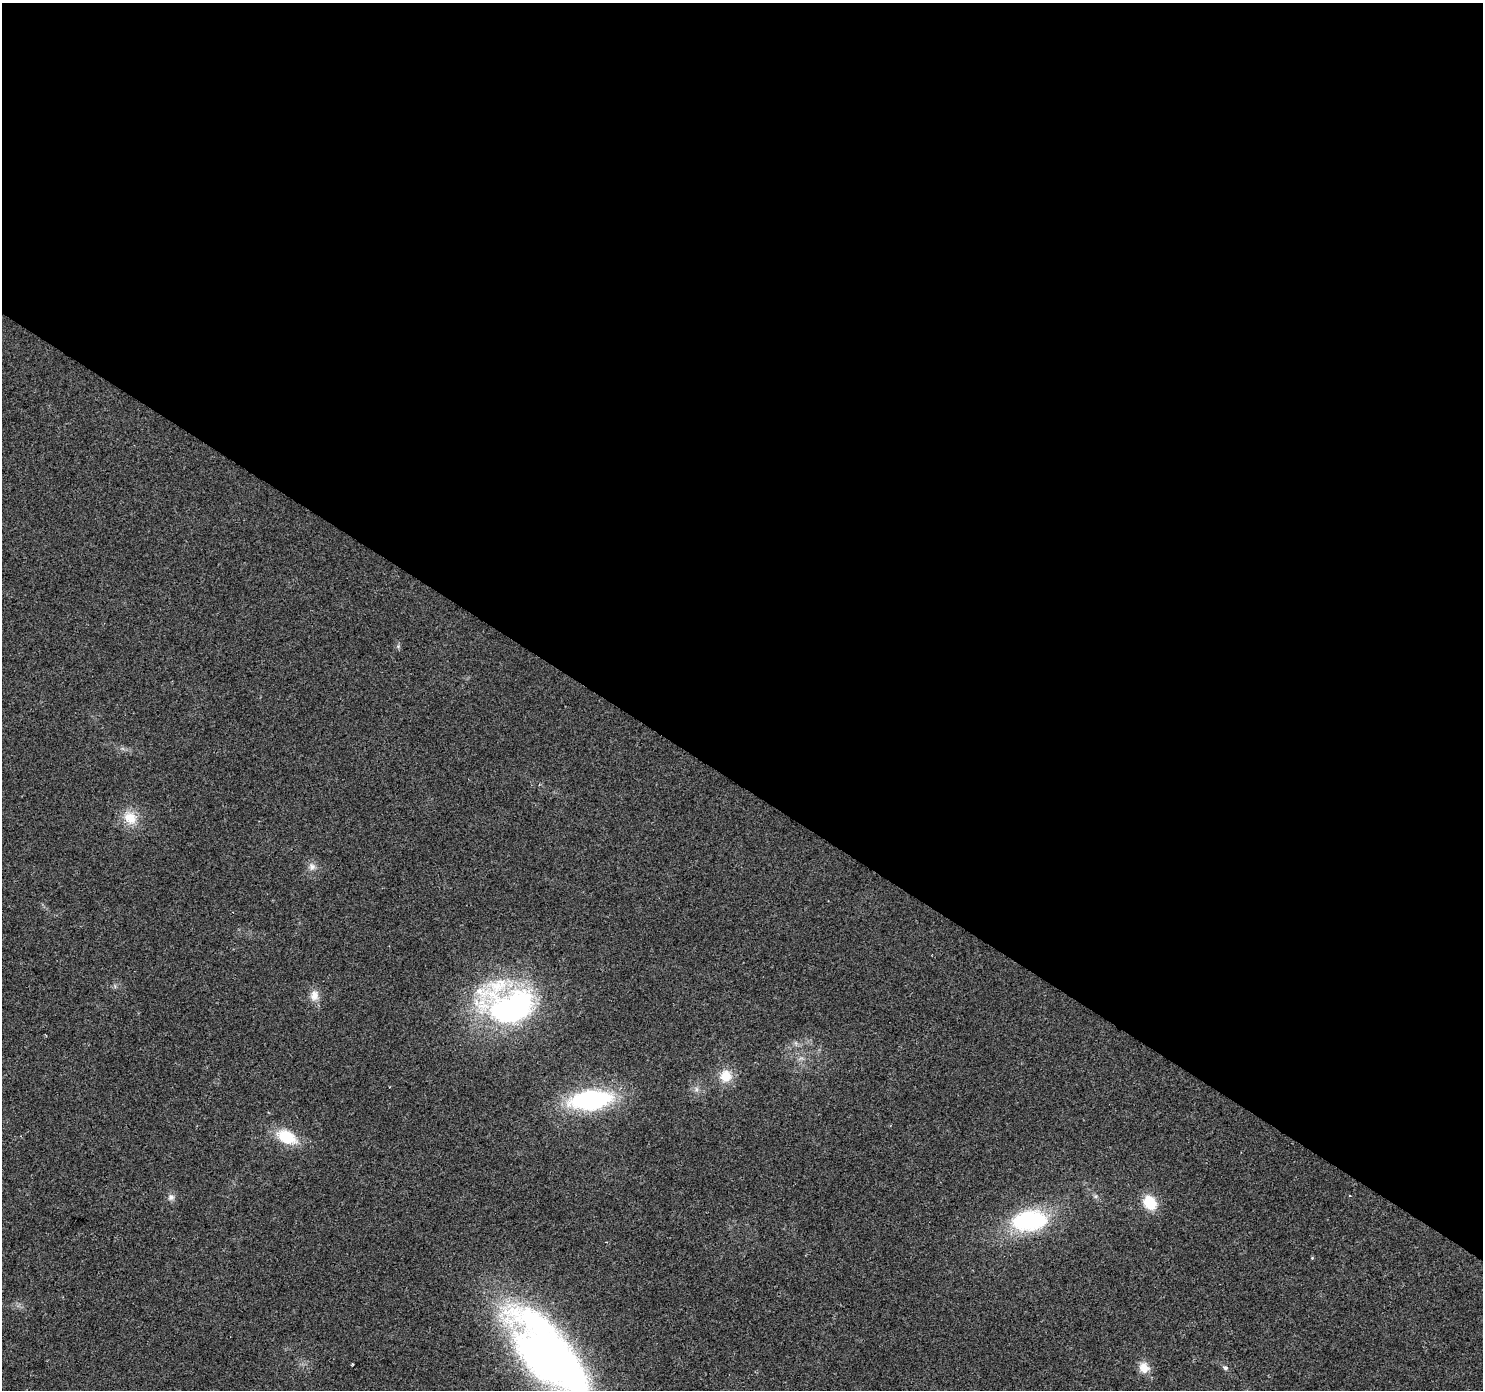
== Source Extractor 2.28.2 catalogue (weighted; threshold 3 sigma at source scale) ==
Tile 3 of 4 x 4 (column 3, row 1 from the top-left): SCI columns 2964-4444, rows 4347-5734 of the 5931 x 5985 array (HDU 1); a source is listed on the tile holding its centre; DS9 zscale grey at full resolution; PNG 1485 x 1392 px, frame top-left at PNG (2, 3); no overlay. Shown black and unused: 56% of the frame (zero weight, under 2 of 3 exposures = <1% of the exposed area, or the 3 px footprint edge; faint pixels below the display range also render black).
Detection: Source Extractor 2.28.2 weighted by HDU 2 'WHT'; one run over the whole footprint, this tile lists its part. Background 0.0505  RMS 0.0082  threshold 0.0368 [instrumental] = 3 sigma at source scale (4.5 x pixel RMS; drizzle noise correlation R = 1.50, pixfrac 1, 0.0396/0.0396 arcsec/px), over >= 5 px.
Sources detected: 17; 1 cosmic-ray / hot-pixel residue — not listed; the other 16 listed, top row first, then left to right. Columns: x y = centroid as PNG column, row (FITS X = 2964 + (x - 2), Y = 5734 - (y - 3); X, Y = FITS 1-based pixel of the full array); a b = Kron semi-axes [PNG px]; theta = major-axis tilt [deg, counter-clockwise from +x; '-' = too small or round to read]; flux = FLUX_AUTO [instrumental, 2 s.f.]
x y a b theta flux
130 818 19 16 -33 16
312 867 10 9 - 4.4
314 995 14 11 80 7.7
508 1005 63 43 -8 210
726 1076 15 15 - 15
696 1089 7 4 -90 2
590 1100 36 17 6 130
286 1137 22 13 -27 29
1350 1196 3 3 - 0.9
171 1197 9 8 - 3.3
1150 1202 15 12 -53 23
1029 1221 37 21 7 87
1312 1258 4 4 - 0.73
548 1356 96 40 -49 630
1144 1368 14 12 -61 9.3
1225 1368 6 6 - 1.9
Isophote crosses this tile's border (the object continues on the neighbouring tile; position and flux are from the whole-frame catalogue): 1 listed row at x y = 548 1356